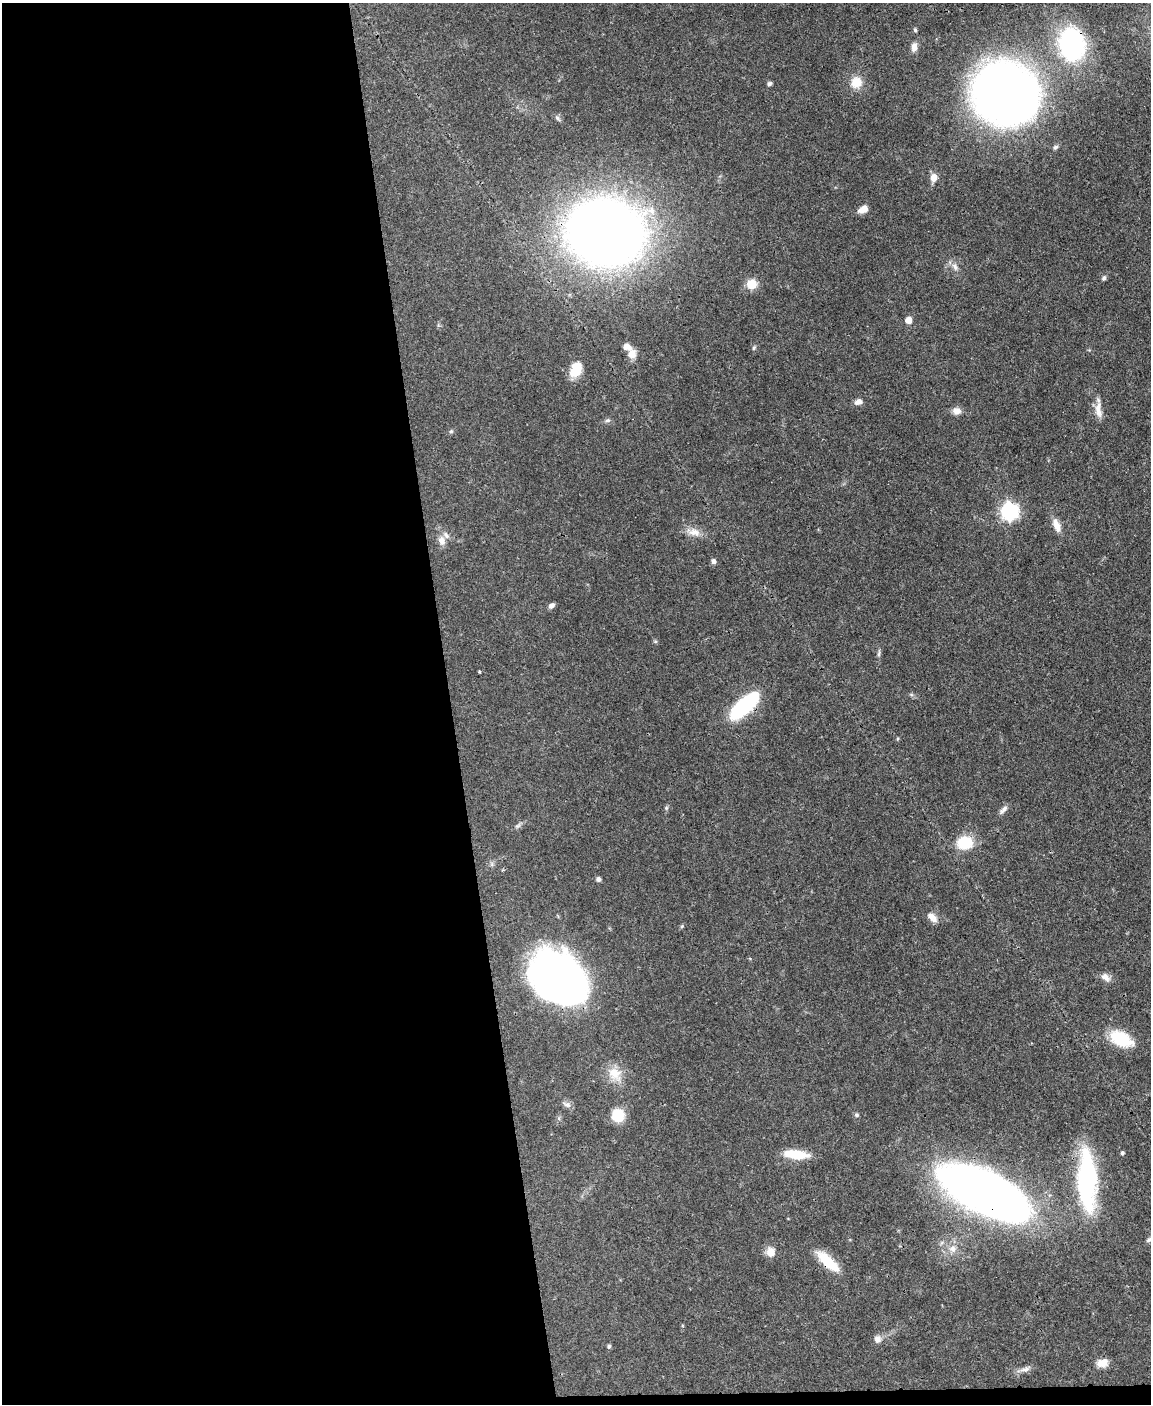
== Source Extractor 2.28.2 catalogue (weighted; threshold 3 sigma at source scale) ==
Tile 9 of 4 x 3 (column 1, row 3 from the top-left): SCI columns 1-1149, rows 238-1639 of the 4595 x 4572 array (HDU 1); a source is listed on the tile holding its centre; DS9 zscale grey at full resolution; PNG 1153 x 1406 px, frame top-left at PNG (2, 3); no overlay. Shown black and unused: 40% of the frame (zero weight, under 3 of 4 exposures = <1% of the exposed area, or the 3 px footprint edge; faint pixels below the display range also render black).
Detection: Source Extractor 2.28.2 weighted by HDU 2 'WHT'; one run over the whole footprint, this tile lists its part. Background 0.106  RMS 0.0043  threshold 0.0191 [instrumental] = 3 sigma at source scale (4.5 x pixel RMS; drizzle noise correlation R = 1.50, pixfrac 1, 0.05/0.05 arcsec/px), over >= 5 px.
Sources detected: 61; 1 inside a brighter object's white glare — not listed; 1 inside a brighter listed object's ellipse — not listed separately; the other 59 listed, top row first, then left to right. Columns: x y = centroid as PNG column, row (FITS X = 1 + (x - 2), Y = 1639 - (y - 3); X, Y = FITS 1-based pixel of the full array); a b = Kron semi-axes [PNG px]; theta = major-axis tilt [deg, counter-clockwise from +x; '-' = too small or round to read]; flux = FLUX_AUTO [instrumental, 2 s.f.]
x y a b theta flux
915 30 5 4 - 0.64
1072 44 23 18 -82 83
914 47 12 7 88 2.7
856 82 16 15 - 6
769 84 6 5 - 0.85
1005 93 63 60 -43 300
558 118 9 5 -44 0.99
1056 147 8 5 28 0.83
934 178 8 7 - 3.6
863 209 12 7 26 3.1
605 233 50 42 -14 580
955 267 11 6 -61 2
1104 278 6 5 - 0.8
752 284 10 10 - 6.3
908 320 5 5 - 5
627 347 11 7 -27 2.7
754 348 7 4 70 0.61
632 354 9 8 - 4
576 372 17 12 26 6.1
858 402 9 7 21 2.2
1098 410 23 8 -87 4.1
957 411 11 9 0 2.4
607 420 8 6 3 1
451 431 6 5 - 0.66
1009 512 8 7 - 100
1056 525 19 8 -67 3.9
694 532 17 10 -11 4.3
442 541 12 8 -77 3
713 561 7 5 -77 1.2
551 606 7 5 34 1.5
879 653 11 4 81 0.95
479 672 3 2 - 0.43
744 706 28 11 41 54
666 808 6 5 - 0.68
1003 810 15 6 47 1.8
518 826 9 5 33 1.1
965 842 19 16 4 12
598 879 6 6 - 1.1
932 917 16 8 -45 2.8
682 926 5 4 - 0.56
1105 977 12 8 -38 2.6
559 978 54 40 -38 210
1121 1038 26 14 -27 16
615 1074 21 16 -42 7.5
567 1104 13 6 -23 1.5
618 1115 11 11 - 12
857 1115 6 5 - 0.69
1122 1153 5 4 - 0.82
796 1154 29 9 -6 10
1087 1181 65 20 -88 63
985 1192 72 29 -26 420
1149 1239 11 5 29 1.1
953 1249 11 10 - 3.2
771 1252 11 10 - 4.2
828 1261 32 11 -43 12
877 1339 11 9 -78 2.1
609 1346 5 5 - 0.73
1102 1363 14 9 15 3.7
1025 1369 15 7 13 2.2
Overlapping masked pixels (flux is a lower limit): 6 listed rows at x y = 1072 44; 1005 93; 605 233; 744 706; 985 1192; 828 1261
Isophote crosses this tile's border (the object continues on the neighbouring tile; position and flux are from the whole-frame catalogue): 2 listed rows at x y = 1005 93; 1149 1239